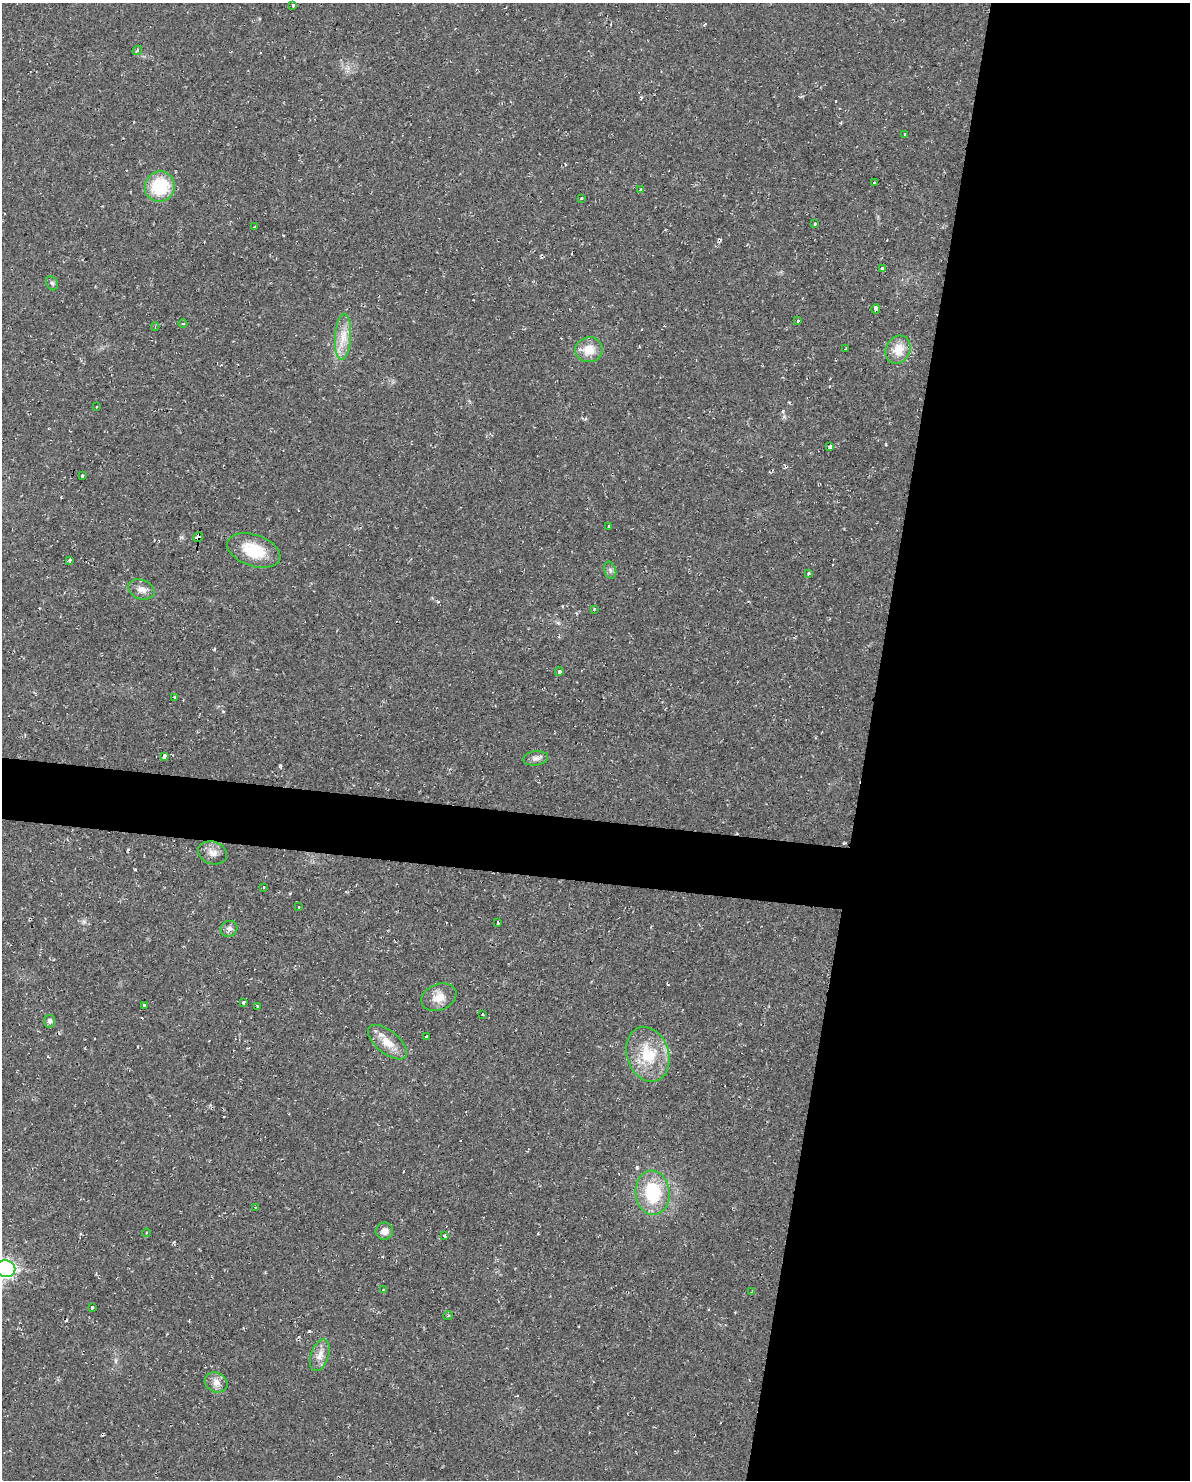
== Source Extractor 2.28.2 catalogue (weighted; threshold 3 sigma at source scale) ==
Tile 8 of 4 x 3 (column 4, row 2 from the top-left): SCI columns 3564-4751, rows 1591-3068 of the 4751 x 4773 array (HDU 1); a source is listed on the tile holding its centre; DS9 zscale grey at full resolution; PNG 1192 x 1482 px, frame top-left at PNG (2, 3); each listed source drawn as its Kron ellipse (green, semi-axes under 4 px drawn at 4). Shown black and unused: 30% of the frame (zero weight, under 2 of 3 exposures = <1% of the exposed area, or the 3 px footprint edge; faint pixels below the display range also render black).
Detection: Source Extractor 2.28.2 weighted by HDU 2 'WHT'; one run over the whole footprint, this tile lists its part. Background 0.02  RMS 0.0061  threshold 0.0274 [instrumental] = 3 sigma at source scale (4.5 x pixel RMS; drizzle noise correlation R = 1.50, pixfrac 1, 0.05/0.05 arcsec/px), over >= 5 px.
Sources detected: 69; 9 cosmic-ray / hot-pixel residue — neither listed nor drawn; the other 60 listed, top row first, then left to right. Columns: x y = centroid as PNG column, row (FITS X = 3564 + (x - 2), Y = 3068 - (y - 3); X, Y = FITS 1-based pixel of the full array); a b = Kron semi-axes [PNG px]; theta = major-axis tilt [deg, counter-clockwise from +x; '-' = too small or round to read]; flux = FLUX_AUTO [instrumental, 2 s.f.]
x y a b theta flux
293 5 3 3 - 2.8
137 50 5 3 - 0.74
905 134 3 3 - 0.93
874 183 3 3 - 3
160 187 15 14 - 30
641 190 4 3 - 1.4
581 198 3 3 - 1
815 224 3 3 - 1.4
255 227 3 3 - 6
882 268 3 3 - 6.1
52 283 7 5 -61 1.2
876 309 5 3 - 4
798 321 3 3 - 2.6
183 324 4 3 - 0.54
155 327 4 3 - 0.73
343 337 23 8 86 8.7
846 349 3 3 - 1.7
589 350 14 12 11 9.4
898 350 14 12 63 9.2
96 407 2 2 - 0.5
829 447 3 3 - 2.7
82 476 3 3 - 3
609 526 3 3 - 1.9
198 537 5 3 - 20
254 550 27 15 -19 20
70 560 4 3 - 1.7
610 570 9 5 -72 1.7
808 574 3 3 - 3.5
141 589 13 9 -21 4
594 609 3 2 - 0.68
559 671 5 3 - 44
174 698 3 3 - 3
164 756 4 3 - 7.6
536 758 13 7 7 2.7
213 853 15 11 -19 4.9
263 887 3 3 - 1.5
299 907 3 3 - 0.83
498 923 3 3 - 2.7
229 929 8 7 - 2.5
439 997 18 13 21 7.4
243 1003 3 3 - 4.7
144 1005 4 3 - 5.4
257 1007 3 3 - 1.3
482 1015 3 3 - 3
49 1021 6 5 - 2
427 1037 3 3 - 2
387 1042 23 11 -40 9.3
648 1054 28 21 -72 24
653 1193 22 17 -84 33
255 1208 3 3 - 1
384 1231 8 8 - 3.7
146 1233 4 3 - 0.45
444 1236 3 3 - 2.5
6 1269 10 8 -10 190
384 1290 3 2 - 1.6
752 1292 3 3 - 0.51
92 1307 3 3 - 7.3
448 1316 5 3 - 0.64
320 1355 16 9 72 5
216 1382 12 9 -26 4.2
Overlapping masked pixels (flux is a lower limit): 1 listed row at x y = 198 537
Isophote crosses this tile's border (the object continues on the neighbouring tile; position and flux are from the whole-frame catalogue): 1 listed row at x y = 6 1269